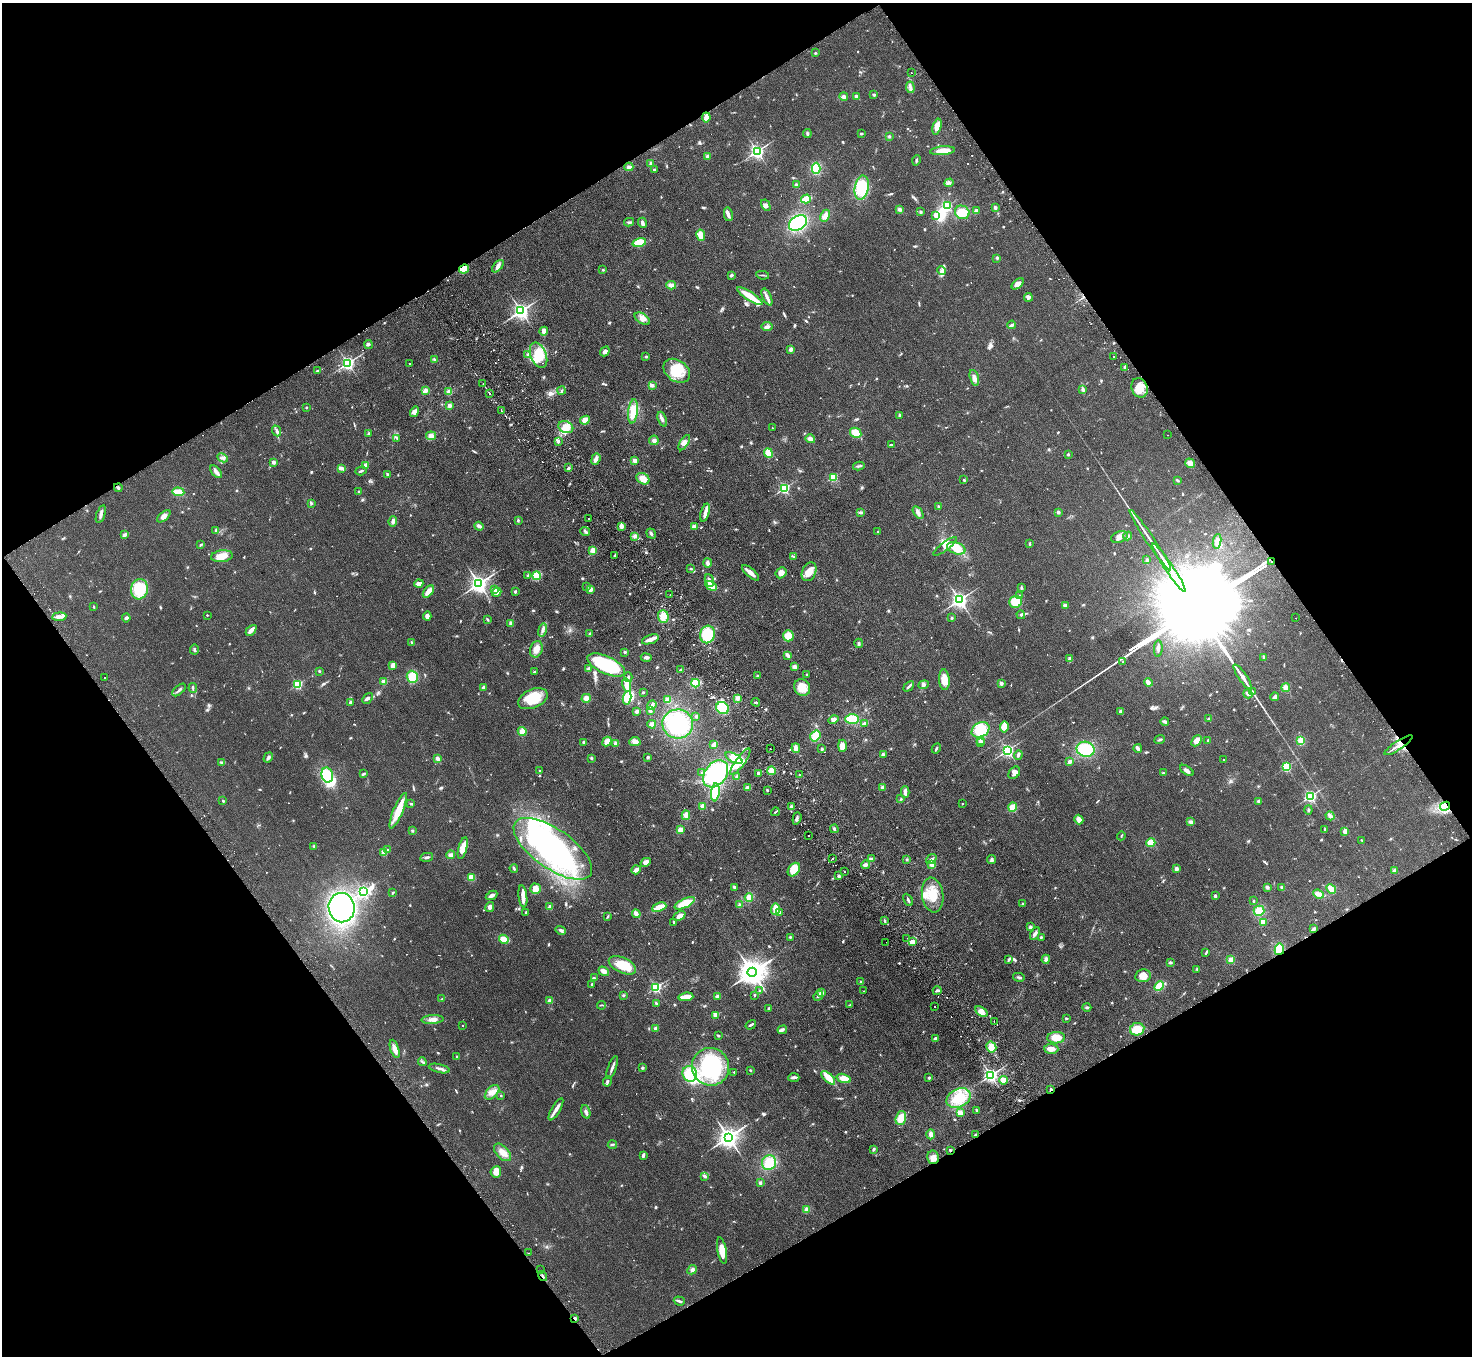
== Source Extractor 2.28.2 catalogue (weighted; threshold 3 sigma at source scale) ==
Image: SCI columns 49-5927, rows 332-5746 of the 5977 x 5939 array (HDU 1 of 3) = the unmasked area's bounding box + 8 px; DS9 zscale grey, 4 x 4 block average (1 PNG px = mean of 4 x 4 image px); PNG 1474 x 1358 px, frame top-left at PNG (2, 3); each listed source drawn as its Kron ellipse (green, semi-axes under 4 px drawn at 4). Shown black and unused: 48% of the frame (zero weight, under 2 of 3 exposures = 3% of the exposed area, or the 3 px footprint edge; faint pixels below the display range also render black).
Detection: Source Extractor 2.28.2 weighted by HDU 2 'WHT'. Background 0.061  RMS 0.0089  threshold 0.04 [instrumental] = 3 sigma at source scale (4.5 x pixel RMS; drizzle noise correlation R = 1.50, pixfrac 1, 0.05/0.05 arcsec/px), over >= 5 px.
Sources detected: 1036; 5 too faint to see at this stretch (4 x 4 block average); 12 inside a brighter object's white glare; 26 cosmic-ray / hot-pixel residue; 1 long thin detection or spike segment (spike, bleed or trail) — neither listed nor drawn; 10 coinciding with a brighter row at this scale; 46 inside a brighter listed object's ellipse — not listed separately; of the other 936, all 500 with FLUX_AUTO >= 5.06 (the completeness limit of this list) listed and drawn (436 fainter detections not listed), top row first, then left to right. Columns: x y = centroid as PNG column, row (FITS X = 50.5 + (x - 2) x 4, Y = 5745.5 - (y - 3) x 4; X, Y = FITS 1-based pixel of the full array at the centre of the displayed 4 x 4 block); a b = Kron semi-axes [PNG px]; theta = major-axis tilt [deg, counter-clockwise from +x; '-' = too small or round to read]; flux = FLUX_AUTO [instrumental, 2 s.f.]
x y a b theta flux
815 53 3 2 - 5.1
911 73 2 2 - 5.5
910 87 6 3 -83 15
874 95 2 2 - 9.3
844 96 4 3 - 14
856 96 2 2 - 12
706 117 5 2 - 55
937 127 8 4 76 61
807 133 4 2 - 7.1
861 134 3 2 - 8.9
889 136 3 2 - 6.9
757 151 2 2 - 1600
942 151 12 3 5 60
708 156 2 2 - 98
916 160 5 2 - 6.7
651 163 2 2 - 30
629 167 4 3 - 22
816 168 6 4 -90 120
654 170 2 2 - 18
949 183 5 2 - 7.3
796 185 3 3 - 9.3
862 188 12 7 81 190
806 199 5 3 - 97
766 205 6 3 -61 15
947 206 2 2 - 540
995 208 2 2 - 52
900 209 3 3 - 12
976 211 2 2 - 82
921 212 2 2 - 11
962 212 7 6 - 95
728 214 7 3 -79 20
825 216 6 4 62 32
935 216 4 2 - 8.4
629 222 5 2 - 7.7
642 223 5 2 - 16
798 223 10 7 34 370
701 235 6 4 -78 48
639 243 7 4 15 130
997 258 4 3 - 6.2
498 266 7 3 47 21
464 269 5 4 - 140
603 270 2 2 - 5.4
942 270 4 3 - 14
731 275 4 3 - 10
763 275 6 2 -10 6.1
1018 284 7 3 40 29
671 285 5 3 - 22
750 296 15 3 -34 120
767 297 9 3 -65 22
1028 297 4 3 - 11
521 311 3 3 - 2300
642 319 8 5 -33 34
1012 325 4 2 - 17
767 327 5 3 - 15
544 331 4 4 - 26
369 344 4 3 - 8.8
791 349 2 2 - 67
605 351 5 3 - 18
527 354 3 2 - 7.1
538 355 13 8 -68 130
1113 356 2 2 - 28
646 357 3 3 - 5.5
434 359 3 2 - 5.7
348 363 2 2 - 1500
409 363 2 2 - 7.1
1125 367 3 2 - 12
318 371 3 2 - 8.9
677 371 14 10 -35 140
974 378 8 4 -74 22
483 384 2 2 - 6.3
652 385 4 3 - 9.7
1140 388 10 8 -69 69
1083 389 4 3 - 8.7
562 390 4 2 - 8.4
425 391 3 2 - 29
449 392 2 2 - 140
490 394 2 2 - 6.2
449 406 2 2 - 68
306 408 2 2 - 20
501 410 2 2 - 12
633 411 12 4 83 77
414 412 5 3 - 23
900 415 2 2 - 41
662 419 8 3 -70 15
585 420 5 4 - 38
566 427 7 6 - 46
772 428 2 2 - 5.5
277 431 5 3 - 11
368 433 2 2 - 7.7
856 433 6 4 -29 69
1167 435 2 2 - 7.6
431 436 5 4 - 24
397 438 2 2 - 5.9
810 439 5 4 - 22
654 440 5 4 - 19
558 441 2 2 - 17
684 443 8 4 57 24
891 445 4 2 - 7.3
768 453 5 4 - 58
1068 454 2 2 - 7.9
223 458 5 2 - 11
596 459 6 3 69 20
635 461 2 2 - 110
273 462 2 2 - 65
1190 463 5 4 - 32
365 465 2 2 - 71
859 466 6 2 12 9.4
341 468 4 3 - 12
568 468 3 2 - 12
361 471 6 2 17 8.5
216 472 7 3 -50 18
387 474 4 2 - 8
833 477 2 2 - 380
643 479 7 5 -34 48
964 480 3 2 - 6.1
1177 480 4 2 - 5.8
118 488 4 3 - 8.2
784 488 2 2 - 780
178 492 6 3 -4 81
359 492 2 2 - 34
311 503 4 2 - 7.6
938 506 3 2 - 6.6
861 512 4 2 - 13
1058 512 3 3 - 11
705 513 9 4 73 28
918 513 7 3 -56 21
101 514 9 2 71 20
164 516 8 4 40 26
589 518 2 2 - 5.6
518 520 3 2 - 6.5
393 521 5 3 - 13
479 526 5 3 - 18
622 526 3 2 - 24
694 526 4 3 - 15
216 530 4 2 - 6.9
585 531 5 2 - 8.2
878 531 2 2 - 5.7
651 534 5 2 - 12
124 535 3 2 - 22
635 536 3 3 - 12
1128 536 4 2 - 15
1119 537 9 5 21 28
1150 540 36 2 -56 55
1217 541 7 4 83 25
1030 544 3 2 - 5.7
201 545 4 2 - 6.7
945 546 14 4 37 26
956 548 9 5 -18 74
593 550 3 3 - 44
615 555 3 2 - 6.6
222 556 11 6 6 60
793 556 4 2 - 6.6
1147 560 3 2 - 9.5
1271 562 2 2 - 820
707 563 4 3 - 16
1169 568 29 2 -56 110
691 569 4 2 - 6.6
809 572 10 7 64 59
751 573 11 3 -41 32
781 573 6 5 - 27
528 576 2 2 - 10
536 576 4 4 - 59
709 581 7 3 -72 18
419 583 4 3 - 25
479 584 3 3 - 2900
711 586 6 3 -29 74
587 587 4 2 - 6
1021 588 3 2 - 7.3
139 589 10 8 80 160
495 590 4 3 - 14
590 590 4 2 - 21
428 591 7 4 51 42
497 592 5 3 - 21
515 592 3 2 - 8.5
670 595 2 2 - 11
1019 596 3 2 - 8.5
959 600 2 2 - 2100
1016 602 6 6 - 90
1065 605 4 2 - 9.8
94 607 3 2 - 5.6
207 615 2 2 - 6.6
1021 615 4 2 - 5.4
427 616 4 3 - 19
663 616 6 5 - 57
59 617 7 3 6 23
126 618 4 3 - 9.9
951 618 2 2 - 19
1296 618 2 2 - 42
487 619 3 2 - 5.7
511 624 4 3 - 16
251 630 6 2 46 40
542 630 7 3 77 19
589 634 3 2 - 6.8
707 634 9 7 74 190
788 636 6 5 - 51
650 639 9 4 18 28
412 642 3 2 - 5.1
859 643 5 3 - 9.5
194 649 5 2 - 5.7
536 649 8 6 69 47
1158 649 8 2 87 14
625 652 2 2 - 29
788 655 3 2 - 20
646 657 5 3 - 15
1263 657 4 2 - 7.5
1070 659 2 2 - 100
1123 662 2 2 - 9.9
393 665 4 3 - 23
606 665 20 8 -25 450
794 667 3 3 - 19
588 669 4 3 - 14
681 670 4 2 - 8
319 671 3 2 - 5.6
534 672 2 2 - 10
807 674 2 2 - 13
757 676 2 2 - 9
105 677 2 2 - 43
412 677 6 5 - 110
628 677 5 2 - 9
1243 677 15 2 -56 81
944 680 10 5 -86 64
384 682 2 2 - 130
695 683 4 4 - 78
1001 683 2 2 - 62
1148 683 4 3 - 33
297 684 2 2 - 520
627 685 7 4 -73 53
924 685 5 3 - 14
909 686 6 2 44 12
483 687 4 3 - 8.8
802 687 8 7 - 85
1286 687 4 4 - 22
193 688 5 2 - 8.3
179 690 8 2 42 14
643 692 2 2 - 7.5
1252 692 4 3 - 8.1
1248 694 5 2 - 14
1275 697 4 4 - 11
368 698 6 3 48 11
586 698 5 4 - 24
627 698 7 4 82 95
737 698 4 3 - 17
533 699 15 9 25 160
668 700 3 3 - 31
350 702 4 3 - 9.2
756 702 4 2 - 7.1
652 705 5 2 - 19
723 708 7 6 - 110
637 711 3 3 - 17
650 711 3 3 - 6.6
1121 712 3 3 - 13
696 716 2 2 - 9.2
852 719 7 4 0 130
1209 719 3 2 - 9.1
834 720 5 3 - 22
1165 722 4 2 - 13
865 723 4 2 - 25
652 724 4 3 - 15
678 724 15 14 - 320
1004 727 5 4 - 43
981 730 9 7 29 160
522 731 4 4 - 46
815 736 6 5 - 90
981 740 4 2 - 7.3
1160 740 5 2 - 8
1208 740 4 2 - 6.5
1196 741 6 4 49 43
1300 741 4 2 - 8.9
584 742 2 2 - 46
607 742 5 4 - 35
635 742 5 4 - 30
616 743 3 3 - 23
980 743 3 2 - 6.3
714 744 4 3 - 23
1398 745 16 2 34 39
842 746 6 3 89 38
796 748 5 3 - 32
936 748 5 2 - 7
1138 748 4 2 - 20
770 749 2 2 - 12
822 749 2 2 - 29
1085 749 9 7 -12 200
1008 750 2 2 - 1200
883 755 2 2 - 54
1018 755 5 3 - 12
268 757 5 3 - 11
648 757 2 2 - 31
591 758 3 2 - 6.3
734 758 9 4 -27 47
438 759 4 3 - 20
1223 760 2 2 - 11
221 762 4 2 - 7.7
740 762 16 4 54 55
1069 762 2 2 - 46
1286 767 2 2 - 580
539 770 2 2 - 7.7
1187 770 8 3 -35 19
771 771 4 4 - 45
702 773 3 3 - 5.8
758 773 2 2 - 47
1014 773 7 5 49 24
1163 773 3 2 - 6.6
363 774 4 2 - 7.7
716 774 15 10 51 480
327 775 7 5 -76 190
799 775 2 2 - 8
737 777 2 2 - 16
882 787 3 2 - 12
748 788 3 3 - 25
767 790 2 2 - 9.7
715 792 9 4 84 190
905 792 6 2 -89 30
1310 796 2 2 - 1100
901 799 3 2 - 5.4
223 801 2 2 - 17
1258 801 3 3 - 11
411 804 3 2 - 7
962 804 2 2 - 7.4
702 806 3 3 - 24
1445 806 5 4 - 33
791 807 2 2 - 64
1013 807 4 4 - 42
1308 810 4 2 - 6.5
398 811 19 5 67 100
775 812 4 2 - 6.2
686 815 5 3 - 25
1330 816 5 3 - 25
797 818 6 3 73 12
1079 819 5 3 - 29
1191 822 4 3 - 12
834 829 4 2 - 9.9
680 830 4 3 - 30
1325 830 3 2 - 5.2
412 831 3 2 - 5.8
1345 831 3 3 - 24
809 835 2 2 - 42
1121 836 4 2 - 5.2
1362 840 3 2 - 5.1
1151 843 4 4 - 59
314 846 3 2 - 7.3
463 848 11 4 74 58
553 849 46 19 -35 910
388 850 2 2 - 17
384 853 2 2 - 160
451 855 4 3 - 19
427 857 6 2 11 12
832 858 2 2 - 30
871 859 3 2 - 6.9
907 859 2 2 - 26
931 859 6 2 38 16
991 860 4 3 - 10
646 862 5 4 - 27
932 864 2 2 - 140
866 865 4 2 - 26
514 868 4 2 - 8
1176 869 4 3 - 15
636 870 5 2 - 33
794 870 7 5 54 89
1394 871 4 3 - 12
844 872 2 2 - 5.3
839 876 2 2 - 46
471 877 4 4 - 33
734 887 3 2 - 12
1267 887 3 3 - 11
1282 888 3 2 - 12
535 889 5 5 - 46
1331 889 5 3 - 55
363 892 4 2 - 1000
392 893 2 2 - 8.1
1318 894 5 3 - 34
492 895 6 4 28 19
933 895 17 10 -81 120
523 896 11 4 -83 39
1215 896 3 2 - 9.6
749 897 4 3 - 69
908 900 6 2 -64 10
1253 901 2 2 - 19
685 903 11 4 25 99
1023 904 3 2 - 10
739 905 4 3 - 9.9
490 907 5 3 - 19
550 907 2 2 - 88
659 907 7 3 22 73
342 908 15 13 -81 1000
775 909 6 3 88 75
1259 911 5 5 - 59
526 912 3 2 - 5.2
780 912 3 2 - 10
636 914 4 3 - 32
608 916 4 2 - 5.3
679 916 6 3 26 34
885 921 3 2 - 7.5
1263 922 2 2 - 130
674 923 4 2 - 10
1030 927 3 3 - 9.7
1314 929 4 3 - 11
561 930 5 3 - 13
1035 934 7 3 61 18
790 937 3 2 - 5.5
1041 937 4 2 - 6.1
907 938 2 2 - 5.5
504 939 5 3 - 39
886 942 2 2 - 5.2
912 942 3 3 - 24
1279 949 5 4 - 97
1206 953 3 2 - 6.5
1009 959 4 3 - 10
1046 959 4 3 - 19
1231 960 3 3 - 26
1170 962 3 3 - 7.5
622 965 14 7 -25 120
1197 969 3 3 - 6
604 971 5 4 - 25
752 972 5 4 - 8500
1143 976 8 6 10 59
1019 977 6 2 -13 8.5
594 978 4 2 - 6.2
861 982 3 2 - 7
591 985 3 2 - 5.5
1159 986 5 4 - 63
656 987 2 2 - 820
760 990 3 2 - 6.2
864 991 2 2 - 7.6
937 991 4 2 - 10
821 993 4 3 - 20
623 995 3 2 - 6.1
754 995 2 2 - 5.9
818 996 5 2 - 8
686 997 7 3 5 65
718 997 3 3 - 17
442 999 4 2 - 5.4
550 1001 4 3 - 18
656 1003 3 2 - 6.5
602 1005 4 2 - 5.5
850 1005 3 2 - 6.7
934 1007 2 2 - 5.2
1087 1007 4 2 - 7.6
769 1008 3 2 - 5.6
981 1012 7 4 -34 36
715 1015 2 2 - 170
1066 1018 3 2 - 5.9
432 1019 11 4 3 28
994 1022 2 2 - 12
751 1025 5 2 - 11
463 1026 2 2 - 5.7
655 1028 3 3 - 11
1137 1029 7 6 - 87
782 1030 5 3 - 14
718 1036 3 2 - 7.2
935 1038 4 3 - 14
1056 1038 9 5 4 62
991 1047 5 5 - 46
395 1049 9 4 -73 38
1051 1049 7 5 -3 35
457 1056 2 2 - 11
422 1062 4 2 - 8.3
710 1067 19 18 - 540
612 1068 12 2 70 20
642 1068 3 3 - 7.2
439 1069 11 2 -13 17
750 1070 2 2 - 15
734 1072 2 2 - 9.7
690 1074 8 7 - 140
991 1075 2 2 - 1700
794 1078 5 3 - 12
828 1078 9 4 -45 83
844 1078 7 4 -17 51
929 1078 2 2 - 8.7
1004 1080 4 4 - 50
607 1081 5 3 - 9.9
1051 1089 3 2 - 6.7
492 1092 9 5 45 35
501 1095 2 2 - 7.3
959 1098 13 9 26 140
556 1109 12 3 59 32
976 1110 3 2 - 5.1
586 1112 7 3 -74 15
960 1113 4 4 - 32
901 1118 7 5 73 74
931 1134 5 3 - 24
975 1135 2 2 - 9.8
728 1137 3 3 - 4400
612 1145 4 3 - 8.6
874 1149 3 2 - 8.6
950 1150 3 2 - 5.1
502 1152 10 6 -47 44
643 1155 4 2 - 13
933 1157 7 6 - 33
769 1163 7 7 - 110
496 1172 6 5 - 44
705 1176 4 2 - 12
760 1183 2 2 - 39
807 1210 4 3 - 23
722 1250 13 4 -79 61
528 1253 2 2 - 5.3
541 1270 2 2 - 7.5
692 1270 5 3 - 13
542 1276 5 2 - 7.8
679 1301 5 2 - 11
575 1318 3 2 - 6.8
Overlapping masked pixels (flux is a lower limit): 11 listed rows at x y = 706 117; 464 269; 1271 562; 1398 745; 1445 806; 1279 949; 1051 1089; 975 1135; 950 1150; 542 1276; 575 1318
Diffuse or blended objects may show on this block-average render without a row.